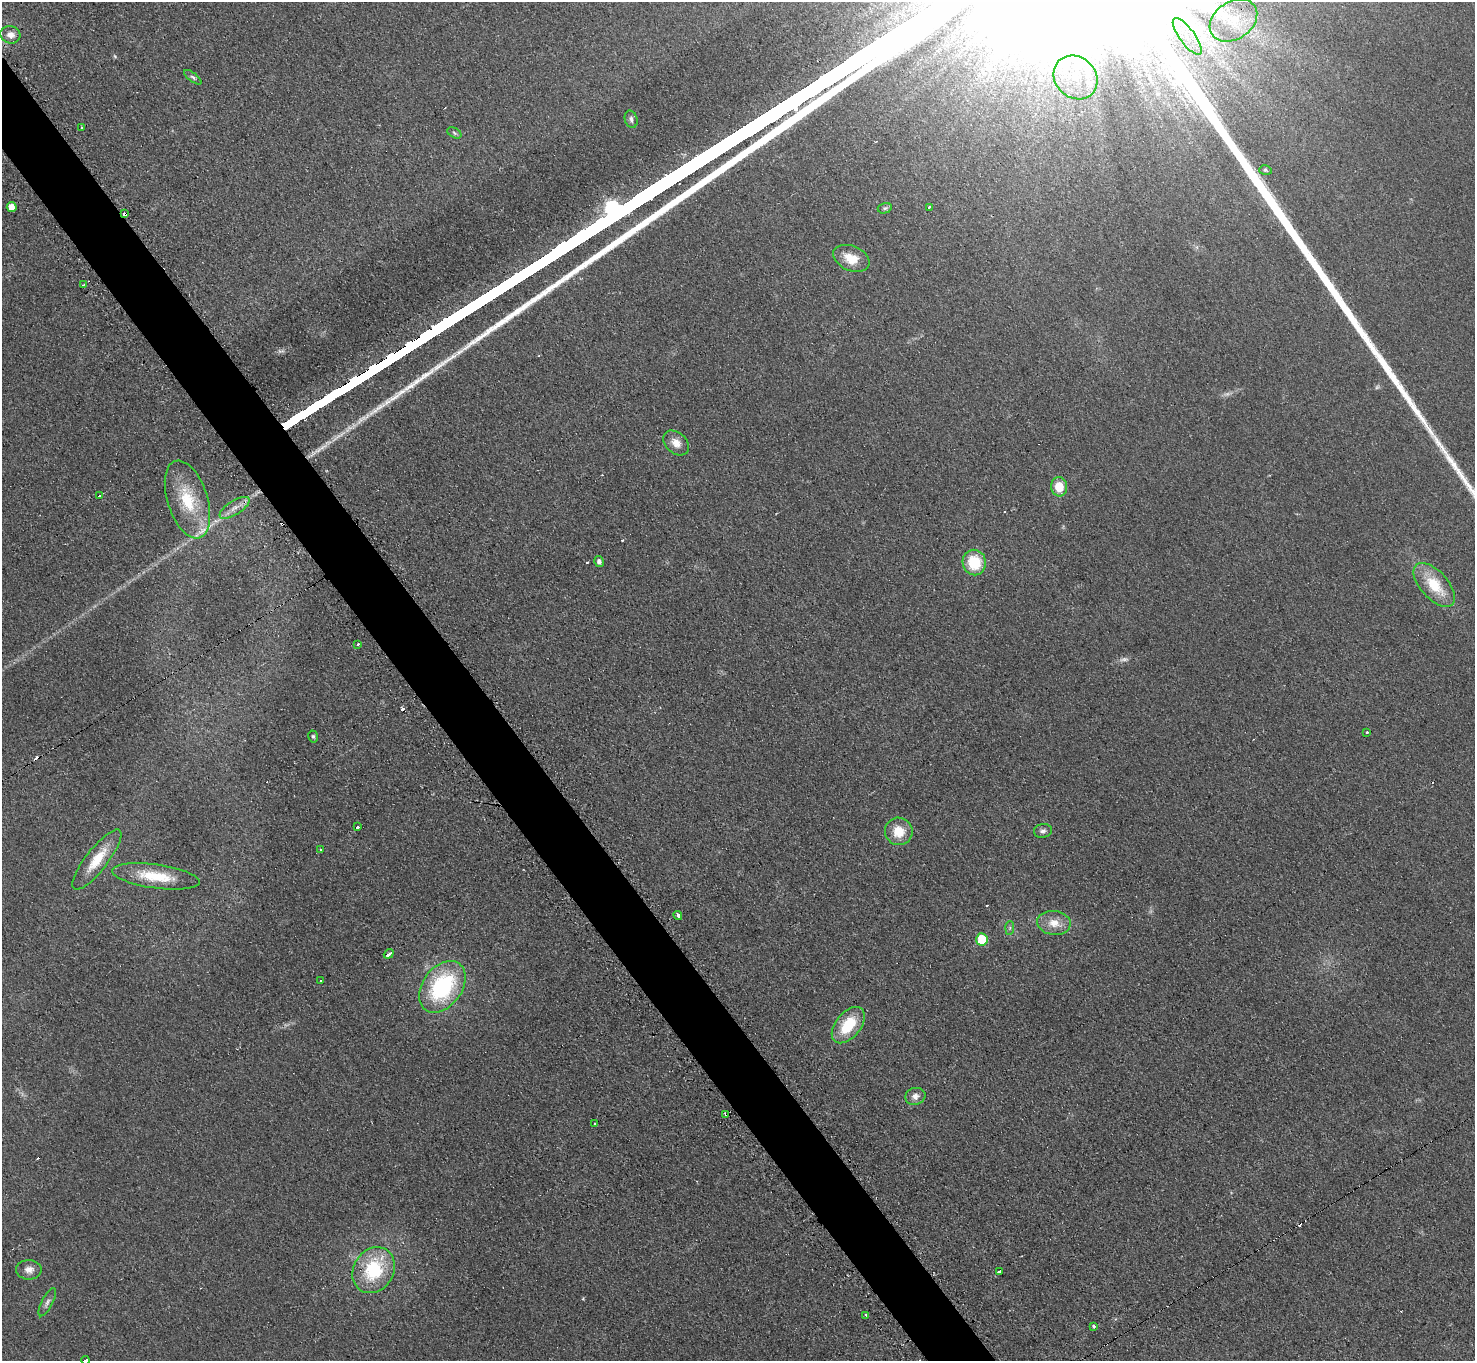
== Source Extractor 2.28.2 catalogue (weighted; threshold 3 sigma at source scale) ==
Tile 11 of 4 x 4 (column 3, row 3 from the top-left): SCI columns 2965-4437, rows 1666-3024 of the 5918 x 5903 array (HDU 1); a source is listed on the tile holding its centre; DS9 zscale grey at full resolution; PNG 1477 x 1363 px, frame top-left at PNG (2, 2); each listed source drawn as its Kron ellipse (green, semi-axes under 4 px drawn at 4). Shown black and unused: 4% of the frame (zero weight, under 2 of 3 exposures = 2% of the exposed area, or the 3 px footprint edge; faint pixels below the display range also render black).
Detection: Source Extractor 2.28.2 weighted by HDU 2 'WHT'; one run over the whole footprint, this tile lists its part. Background 0.076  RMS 0.011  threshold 0.0486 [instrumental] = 3 sigma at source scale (4.5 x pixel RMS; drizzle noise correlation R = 1.50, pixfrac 1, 0.05/0.05 arcsec/px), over >= 5 px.
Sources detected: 66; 3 too faint to see at this stretch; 11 cosmic-ray / hot-pixel residue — neither listed nor drawn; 2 inside a brighter listed object's ellipse — not listed separately; the other 50 listed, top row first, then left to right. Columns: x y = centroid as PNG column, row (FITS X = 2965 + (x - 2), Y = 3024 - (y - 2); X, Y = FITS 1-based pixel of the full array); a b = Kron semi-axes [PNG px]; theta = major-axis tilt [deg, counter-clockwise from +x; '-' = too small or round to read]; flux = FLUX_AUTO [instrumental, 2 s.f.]
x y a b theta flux
1233 20 26 18 34 34
10 35 10 8 -16 7.9
1187 36 22 7 -54 19
193 77 10 4 -39 2.6
1075 77 23 20 -45 51
631 119 9 6 -74 3.4
82 127 3 3 - 2
454 133 7 5 -29 2.2
1265 170 6 4 -17 1.7
12 207 5 4 - 11
929 207 3 3 - 6.3
885 208 7 5 15 2.2
125 214 4 3 - 6.5
851 258 19 12 -23 21
84 284 4 2 - 1.1
676 443 15 10 -41 11
1059 487 9 8 - 20
100 495 4 3 - 10
187 499 40 20 -72 56
234 508 17 7 32 9.1
599 562 5 4 - 3.9
974 562 13 11 -79 42
1434 585 27 13 -48 38
358 644 3 3 - 1.7
1367 733 3 3 - 3.7
313 736 6 4 -74 1.9
357 827 3 3 - 12
899 831 14 13 - 22
1043 831 9 7 13 3.8
320 850 3 2 - 1.6
97 860 37 11 52 29
156 876 44 12 -8 37
678 915 4 3 - 4.5
1054 923 17 12 -8 15
1010 928 7 4 88 2.1
982 939 6 5 - 42
389 954 5 3 - 6.5
321 981 3 3 - 2.3
442 987 29 19 53 120
848 1025 21 12 51 40
915 1096 10 8 15 6.2
726 1114 3 3 - 8.6
595 1123 3 3 - 2.1
29 1270 13 10 -1 8.1
374 1270 24 20 57 71
999 1271 3 3 - 3
47 1302 15 5 62 4.4
866 1315 3 3 - 2.7
1094 1327 3 3 - 11
86 1360 4 3 - 6.1
Overlapping masked pixels (flux is a lower limit): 2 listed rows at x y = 125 214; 726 1114
Isophote crosses this tile's border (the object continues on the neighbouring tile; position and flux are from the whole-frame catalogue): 1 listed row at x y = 86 1360